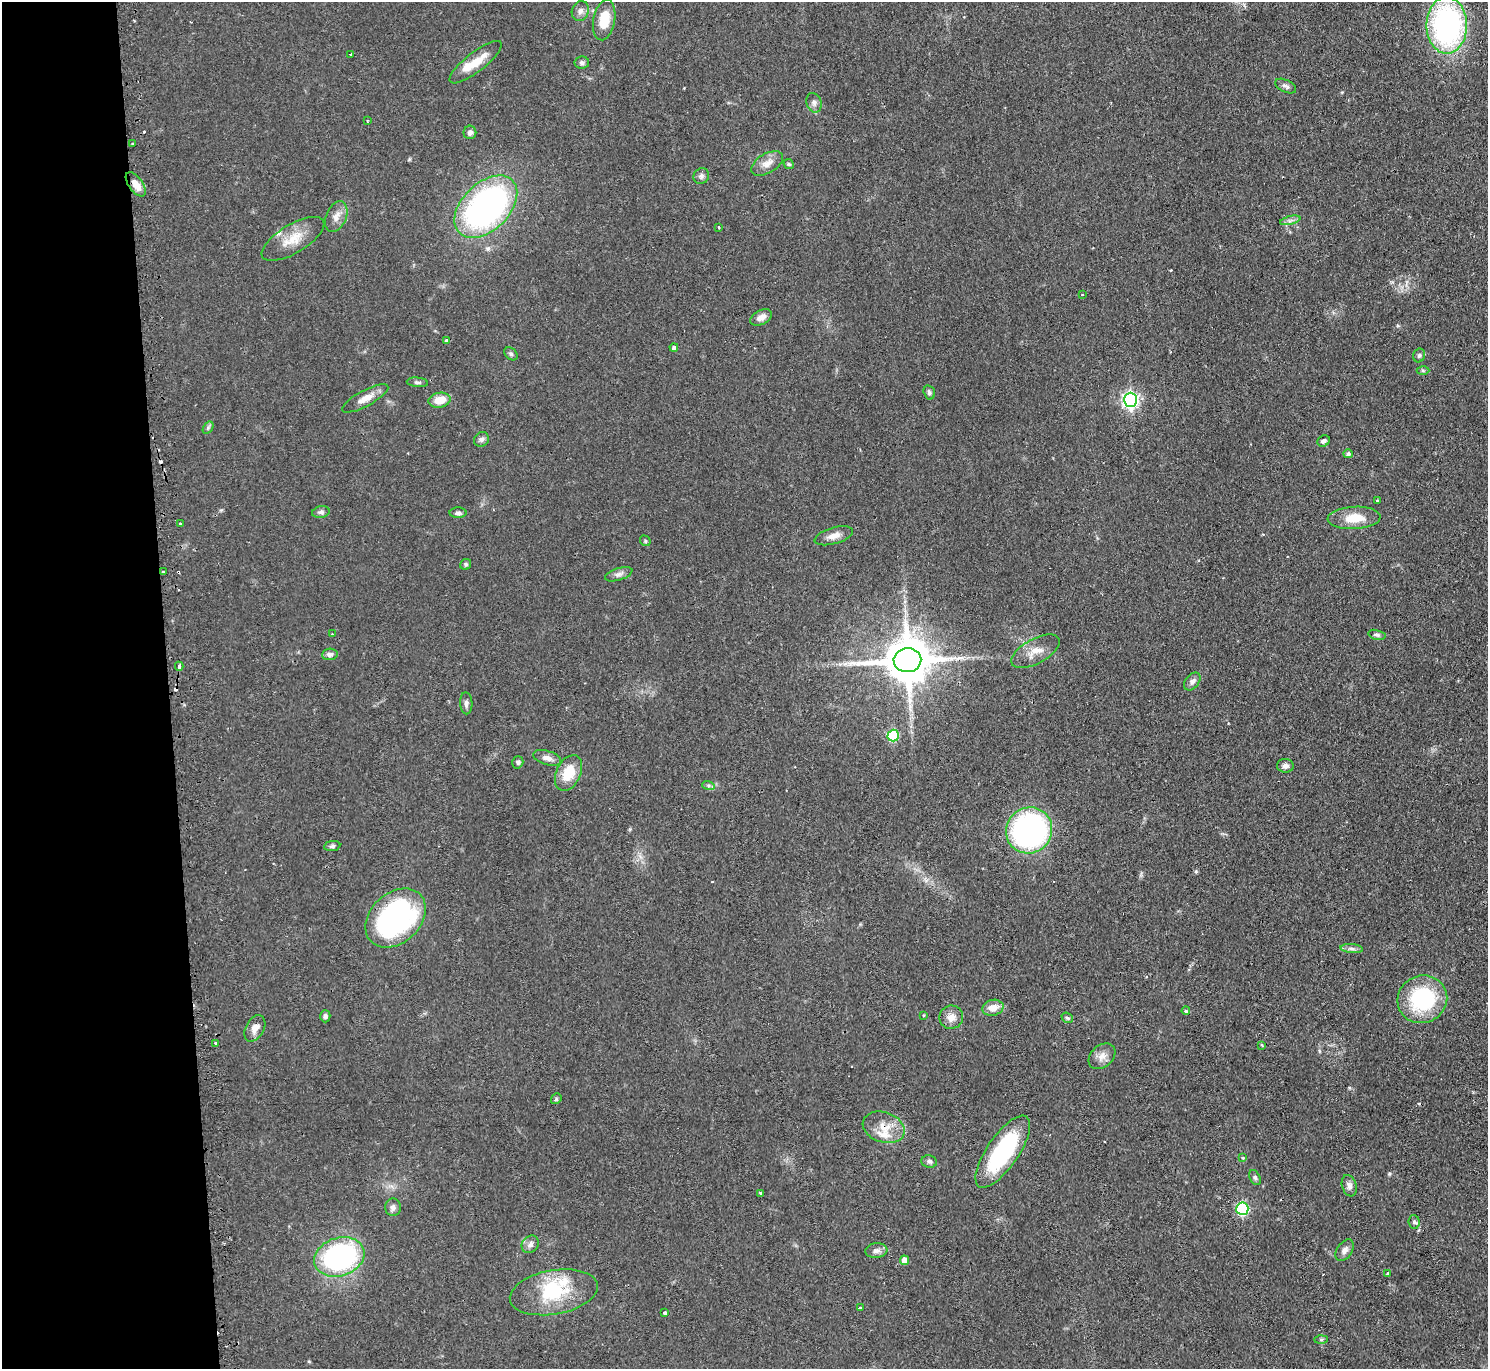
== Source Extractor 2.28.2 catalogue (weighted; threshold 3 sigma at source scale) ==
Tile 4 of 3 x 3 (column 1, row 2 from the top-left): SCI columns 27-1512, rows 1511-2877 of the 4510 x 4473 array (HDU 1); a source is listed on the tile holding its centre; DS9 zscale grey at full resolution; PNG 1490 x 1371 px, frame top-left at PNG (2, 2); each listed source drawn as its Kron ellipse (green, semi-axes under 4 px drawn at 4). Shown black and unused: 11% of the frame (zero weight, under 2 of 3 exposures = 4% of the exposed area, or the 3 px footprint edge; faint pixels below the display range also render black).
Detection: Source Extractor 2.28.2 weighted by HDU 2 'WHT'; one run over the whole footprint, this tile lists its part. Background 0.054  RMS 0.0061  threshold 0.0275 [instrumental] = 3 sigma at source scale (4.5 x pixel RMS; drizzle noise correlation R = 1.50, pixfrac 1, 0.05/0.05 arcsec/px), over >= 5 px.
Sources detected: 106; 1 inside a brighter object's white glare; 6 cosmic-ray / hot-pixel residue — neither listed nor drawn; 3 inside a brighter listed object's ellipse — not listed separately; the other 96 listed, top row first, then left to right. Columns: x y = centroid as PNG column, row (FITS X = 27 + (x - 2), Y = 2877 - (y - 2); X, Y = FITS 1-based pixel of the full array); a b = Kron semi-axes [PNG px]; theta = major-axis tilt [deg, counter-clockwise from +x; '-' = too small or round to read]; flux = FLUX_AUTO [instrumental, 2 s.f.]
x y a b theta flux
580 11 10 8 69 2.9
604 20 20 11 79 15
1447 25 28 20 -89 150
351 54 3 3 - 1.3
476 62 32 9 38 12
582 63 7 6 - 1.6
1286 86 11 6 -25 2
814 103 10 7 -73 2.4
367 120 3 2 - 0.55
470 132 7 6 - 2.3
133 144 3 2 - 0.86
767 163 18 9 31 5.8
789 164 5 4 - 0.9
701 176 8 7 - 2
136 184 14 7 -54 6.4
486 207 37 23 45 190
336 217 16 10 67 5.2
1290 220 10 4 14 2
719 227 3 2 - 0.7
293 239 35 14 31 14
1082 295 3 3 - 1.1
761 317 11 7 28 3.7
446 341 4 3 - 0.99
674 348 4 4 - 1.9
511 354 7 5 -43 1.4
1419 355 7 6 - 1.4
1423 370 6 4 -1 0.85
417 382 10 4 -5 1.5
929 392 7 5 -74 1.6
365 398 26 8 28 6.9
440 400 11 7 8 10
1131 400 7 6 - 190
208 428 7 4 56 1.2
481 439 8 7 - 2
1324 441 6 5 - 1.9
1348 454 5 4 - 1.6
1377 501 3 3 - 1.4
321 512 9 5 9 1.8
458 513 8 5 0 1.7
1354 518 26 11 3 13
180 524 3 3 - 1.5
834 536 20 8 16 5.3
645 541 6 4 -49 0.81
466 564 6 5 - 1.1
163 572 3 2 - 0.98
619 574 14 6 18 2.6
332 634 3 3 - 0.66
1377 635 9 5 -13 1.4
1035 651 27 12 29 8.6
330 654 8 5 6 2.5
907 660 14 12 3 3000
179 666 4 3 - 3.7
1192 681 10 7 51 2.5
466 703 11 6 -87 2
893 736 6 5 - 44
547 758 14 7 -15 3.6
518 762 6 5 - 1.2
1285 766 8 7 - 2.4
569 773 19 12 64 14
708 785 6 4 -19 1.2
1029 830 23 22 - 150
332 846 8 5 8 1.4
396 918 34 25 44 130
1352 949 11 4 -5 2
1422 999 25 23 26 56
993 1008 10 8 14 6.4
1186 1011 4 3 - 0.8
924 1015 3 2 - 0.59
325 1016 6 5 - 1.6
951 1017 12 11 - 5.3
1067 1018 6 4 -41 1.1
255 1028 14 9 61 4.7
216 1043 3 3 - 1.6
1262 1045 3 3 - 0.84
1102 1056 15 11 41 5
556 1099 6 4 48 0.85
884 1127 21 15 -19 11
1003 1152 42 16 55 63
1243 1158 4 4 - 0.67
929 1161 8 6 -15 1.7
1255 1177 8 5 -63 1.3
1349 1186 11 7 -72 2.8
760 1193 4 3 - 0.74
393 1207 8 8 - 2.3
1242 1209 6 6 - 74
1414 1222 7 5 -86 1.4
530 1244 9 8 - 3
1345 1250 12 7 56 3.2
876 1251 11 7 5 2.9
339 1257 26 19 18 110
904 1260 5 4 - 6
1388 1274 4 3 - 1.1
554 1292 45 22 10 36
860 1308 3 3 - 1.9
665 1313 3 3 - 2.6
1321 1339 7 4 1 1
Overlapping masked pixels (flux is a lower limit): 2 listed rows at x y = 907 660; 884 1127
Unlisted compact peaks at least as high as the median listed source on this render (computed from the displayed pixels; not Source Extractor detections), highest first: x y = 1389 1174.